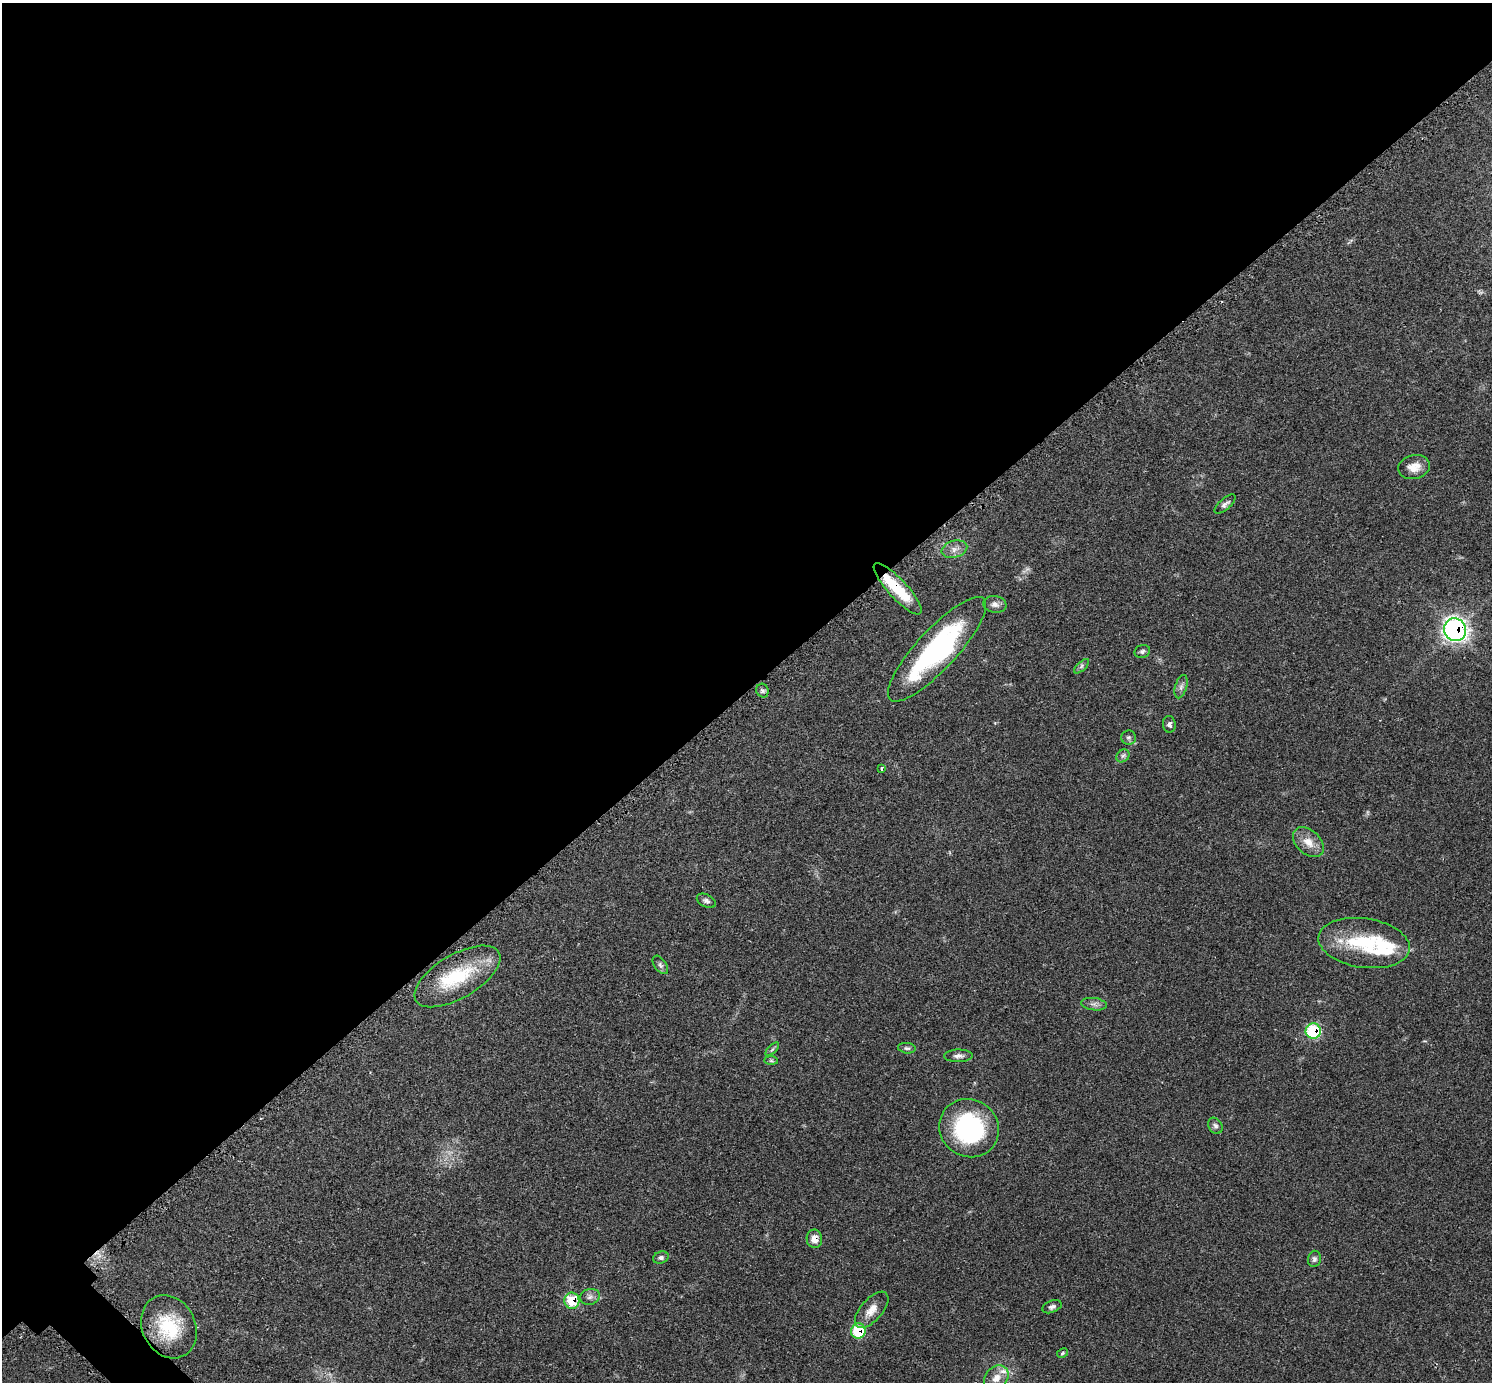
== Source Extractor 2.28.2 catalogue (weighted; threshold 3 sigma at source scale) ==
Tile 2 of 4 x 4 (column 2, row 1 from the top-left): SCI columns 1521-3010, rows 4327-5706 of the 6040 x 6040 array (HDU 1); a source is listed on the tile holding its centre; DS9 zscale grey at full resolution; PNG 1494 x 1384 px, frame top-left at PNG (2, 3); each listed source drawn as its Kron ellipse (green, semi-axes under 4 px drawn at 4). Shown black and unused: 50% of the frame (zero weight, under 2 of 3 exposures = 2% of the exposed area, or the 3 px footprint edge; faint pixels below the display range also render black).
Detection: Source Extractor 2.28.2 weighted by HDU 2 'WHT'; one run over the whole footprint, this tile lists its part. Background 0.0776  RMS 0.0054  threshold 0.0244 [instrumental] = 3 sigma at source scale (4.5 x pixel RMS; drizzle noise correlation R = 1.50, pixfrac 1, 0.05/0.05 arcsec/px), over >= 5 px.
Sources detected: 44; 1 inside a brighter object's white glare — neither listed nor drawn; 4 inside a brighter listed object's ellipse — not listed separately; the other 39 listed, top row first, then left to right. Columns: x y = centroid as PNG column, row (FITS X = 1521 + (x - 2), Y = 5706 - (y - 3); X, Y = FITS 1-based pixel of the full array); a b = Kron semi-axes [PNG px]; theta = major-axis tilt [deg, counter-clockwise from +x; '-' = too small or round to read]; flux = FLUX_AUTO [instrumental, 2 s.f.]
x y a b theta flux
1414 467 16 12 13 6
1225 504 13 5 40 2
954 549 13 8 16 3.6
898 589 34 9 -47 21
995 604 11 8 -8 2.7
1455 630 12 10 -54 230
937 649 69 20 47 90
1142 651 8 6 19 1.4
1082 666 9 4 43 1.2
1181 687 12 6 73 2
762 691 7 6 - 1.3
1169 724 8 6 -85 1.8
1128 737 7 7 - 1.3
1123 756 7 6 - 1.4
881 768 4 3 - 1.2
1308 842 18 12 -43 7.1
706 901 10 6 -27 1.7
1364 943 46 24 -8 36
660 965 10 6 -54 1.6
457 976 48 22 30 34
1094 1004 13 6 -7 2.2
1313 1031 7 7 - 35
907 1048 9 5 -7 1.3
772 1049 8 3 45 0.89
958 1056 14 6 1 2.4
771 1061 7 4 -1 0.79
1215 1126 8 6 -57 1.6
969 1128 30 28 -33 66
814 1239 9 7 -89 4.2
661 1258 8 5 17 1.3
1314 1259 8 6 78 1.6
590 1297 10 8 17 2.2
572 1301 8 7 - 18
1052 1307 10 6 20 1.7
872 1310 22 11 48 6.5
169 1327 33 26 -63 29
858 1331 7 7 - 24
1062 1353 6 4 29 0.7
996 1378 14 11 51 6.1
Overlapping masked pixels (flux is a lower limit): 6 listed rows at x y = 898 589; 1455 630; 1313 1031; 814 1239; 572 1301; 858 1331